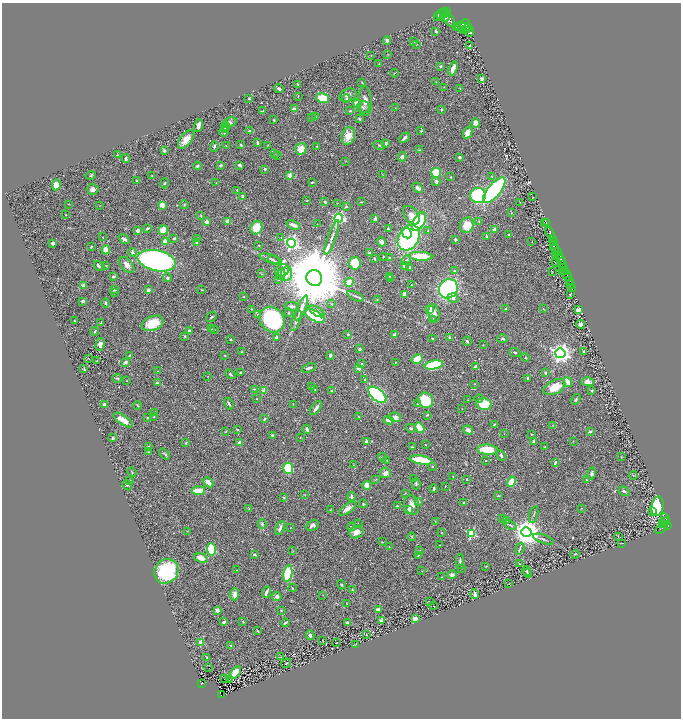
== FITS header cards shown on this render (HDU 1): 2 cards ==
NAXIS1  =                 1357
NAXIS2  =                 1432

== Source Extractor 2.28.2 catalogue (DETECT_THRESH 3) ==
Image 1357 x 1432 px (HDU 1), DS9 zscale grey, zoomed out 1/2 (1 PNG px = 2 x 2 image px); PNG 683 x 720 px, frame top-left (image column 1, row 1431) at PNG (2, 3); each listed source drawn as its Kron ellipse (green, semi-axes under 4 px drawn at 4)
Background 0.442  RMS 0.026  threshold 0.0771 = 3 sigma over >= 5 px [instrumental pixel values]
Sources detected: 502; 29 cannot appear on this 1/2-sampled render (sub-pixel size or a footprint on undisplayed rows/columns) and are neither listed nor drawn; the other 473 listed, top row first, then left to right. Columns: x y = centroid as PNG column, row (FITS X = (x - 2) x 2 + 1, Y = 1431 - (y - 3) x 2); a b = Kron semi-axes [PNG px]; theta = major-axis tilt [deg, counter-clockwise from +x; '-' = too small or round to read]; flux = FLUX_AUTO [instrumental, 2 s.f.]
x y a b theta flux
447 12 3 2 - 130
444 13 5 3 - 400
441 14 5 5 - 600
437 16 2 1 - 56
445 17 5 2 - 250
449 19 8 5 -54 790
465 24 5 3 - 590
461 25 3 2 - 180
456 27 3 1 - 87
462 27 8 2 1 100
466 29 7 3 24 440
436 31 3 2 - 5.3
469 32 5 4 - 640
387 40 4 3 - 12
413 41 3 2 - 1.9
416 45 2 1 - 1.6
470 46 3 3 - 11
371 55 2 2 - 1.6
388 55 4 2 - 2.5
379 64 3 2 - 2.3
440 66 4 3 - 8
453 68 7 3 72 24
394 73 4 2 - 3.5
481 79 3 2 - 15
362 82 2 2 - 2.6
436 82 3 2 - 2.5
298 84 3 2 - 3.9
444 87 3 1 - 1.4
460 88 2 2 - 2.1
279 89 4 3 - 13
348 95 9 6 24 18
298 96 2 2 - 1.6
249 98 2 2 - 5.8
323 98 7 4 -12 120
346 99 4 4 - 5.4
365 101 15 6 -86 37
357 104 4 4 - 63
363 107 6 6 - 15
395 108 2 2 - 1.6
294 109 3 3 - 16
441 110 3 3 - 6.3
263 111 4 2 - 4
350 111 3 2 - 4.4
315 117 4 2 - 3.6
312 118 2 1 - 1.9
359 119 4 3 - 6.1
274 120 2 2 - 4.1
229 123 8 4 23 15
476 123 4 4 - 34
198 125 7 3 73 25
226 126 4 3 - 6.7
225 128 4 3 - 5.8
224 131 5 4 - 18
249 131 4 3 - 5.6
421 131 3 3 - 3.4
468 133 6 4 63 42
348 136 9 6 74 65
404 138 6 3 46 15
186 139 10 5 52 52
257 143 4 2 - 6.6
386 143 3 2 - 9.4
241 145 2 2 - 5.7
268 145 3 2 - 2.4
379 145 6 3 -15 7.1
226 146 3 2 - 2.4
316 146 2 2 - 1.9
214 147 5 3 - 8.9
301 149 6 5 - 62
419 150 3 2 - 4.2
164 151 3 2 - 9.6
274 153 4 1 - 2.1
117 155 2 2 - 1.8
277 155 2 1 - 1.3
402 157 5 4 - 17
459 157 2 2 - 11
126 159 4 3 - 9.7
346 161 2 2 - 2
221 165 4 4 - 6.9
240 165 3 3 - 13
197 166 4 3 - 9.8
265 169 4 3 - 6.9
436 173 5 5 - 110
382 174 3 2 - 1.6
91 175 5 3 - 4.1
152 175 3 3 - 3.3
290 176 2 2 - 70
492 176 3 2 - 2.5
451 177 2 2 - 2.7
136 181 3 2 - 3.5
312 182 3 2 - 6.4
436 182 4 4 - 11
165 183 5 3 - 4.9
216 183 2 2 - 1.8
56 185 5 4 - 84
418 188 6 4 -45 14
93 189 5 5 - 21
237 190 2 2 - 8.1
494 190 16 6 50 990
478 195 8 7 - 360
243 196 2 2 - 46
533 197 3 2 - 1.6
307 200 3 2 - 2.3
325 202 3 2 - 8.7
361 202 3 2 - 2.9
520 202 2 1 - 1.5
338 203 2 2 - 1.9
68 204 2 2 - 1.9
184 204 4 4 - 5.8
100 205 3 2 - 1.6
162 205 4 4 - 33
346 206 3 3 - 7.2
511 213 3 2 - 1.9
66 215 2 1 - 1.9
411 215 10 6 -52 40
201 216 3 2 - 3.7
339 218 4 4 - 680
375 218 3 2 - 17
479 221 4 3 - 4.7
207 222 3 3 - 23
228 222 3 3 - 45
419 222 10 5 60 370
544 222 2 1 - 25
546 222 2 1 - 5.9
317 224 2 1 - 1.2
293 225 7 3 -21 29
467 225 8 7 - 76
148 228 3 2 - 6.7
256 228 7 5 72 98
388 229 4 4 - 7.3
494 229 2 2 - 59
163 230 5 5 - 58
138 231 4 4 - 15
428 231 3 3 - 3.7
407 233 5 4 - 70
550 233 7 2 -72 380
509 234 3 3 - 5.7
103 237 2 2 - 1.8
281 237 2 2 - 2.9
332 237 18 3 70 20
487 237 4 3 - 6.9
174 238 3 2 - 6.9
409 238 13 10 59 690
552 238 3 2 - 310
124 239 6 3 -37 18
197 239 3 2 - 4.8
455 239 2 2 - 8.2
165 241 2 2 - 72
532 241 2 1 - 1.5
554 241 2 1 - 62
196 242 3 3 - 5.8
382 242 4 3 - 22
53 243 3 3 - 15
291 243 4 4 - 1300
553 244 3 2 - 75
259 245 3 2 - 4.1
91 247 2 2 - 4.8
555 248 4 4 - 220
106 250 4 4 - 45
557 251 3 2 - 140
132 252 4 3 - 10
370 253 3 3 - 16
556 255 4 2 - 68
384 256 3 3 - 4.6
421 256 12 4 -3 190
560 256 4 1 - 85
389 258 3 3 - 3.2
271 259 11 4 -16 12
375 259 2 2 - 4.4
560 259 6 3 -47 190
274 260 6 3 -30 7.6
406 260 5 3 - 5.7
157 261 19 10 -12 1600
556 262 4 1 - 1.2
355 263 6 5 - 130
562 264 4 2 - 330
106 265 2 2 - 2.5
127 265 9 5 -50 30
99 266 6 4 -31 13
404 266 3 3 - 14
410 267 4 4 - 9.9
564 267 3 2 - 130
282 270 7 6 - 19
562 270 2 1 - 22
454 271 4 2 - 3.3
552 271 2 1 - 1.7
565 271 2 2 - 170
286 273 7 5 84 55
261 274 3 2 - 1.7
281 275 5 4 - 12
567 275 6 3 -59 370
390 276 3 3 - 3.2
113 277 3 2 - 8.5
167 278 4 4 - 7.5
314 278 8 7 - 80000
391 278 3 2 - 2.2
279 279 4 2 - 3
569 280 4 2 - 80
349 282 4 4 - 58
571 284 2 1 - 10
83 285 3 3 - 18
411 285 2 1 - 1.8
573 288 2 1 - 16
448 289 10 9 - 710
115 290 4 3 - 7.4
148 290 4 3 - 12
201 290 4 2 - 3
114 293 4 3 - 3.7
404 294 4 3 - 27
570 294 2 2 - 3.2
356 296 9 3 -24 12
243 297 3 2 - 2.7
453 298 5 4 - 17
377 300 3 2 - 2.8
83 301 4 3 - 12
106 303 4 3 - 6.3
332 304 3 2 - 2.6
292 306 7 3 -6 12
301 308 13 4 67 31
543 308 2 2 - 1.8
252 309 3 2 - 2.8
430 309 4 3 - 87
506 309 3 3 - 5.1
578 310 3 3 - 32
317 311 8 4 -34 19
288 313 3 3 - 3.1
434 313 9 5 -80 19
257 314 3 3 - 4.7
315 316 11 5 -29 290
211 317 6 2 35 5.1
433 319 4 2 - 3.8
74 320 2 1 - 2.8
272 320 14 11 -50 670
296 320 11 4 73 13
101 323 4 3 - 4.7
153 323 11 7 21 110
581 324 4 4 - 10
212 329 4 3 - 4.4
189 330 4 3 - 9.5
214 330 4 2 - 3.7
95 331 4 2 - 4.8
348 334 3 2 - 6.9
394 335 4 3 - 15
185 336 3 2 - 5.2
449 337 4 3 - 6.8
276 338 4 3 - 9.1
433 338 3 2 - 4.6
503 339 5 3 - 8.9
231 340 2 2 - 5
467 341 4 3 - 7.4
100 344 7 4 76 23
483 345 3 2 - 1.9
359 349 4 3 - 9.3
242 352 2 2 - 3.8
515 352 6 3 -21 6
584 352 3 2 - 6.6
560 353 5 5 - 2700
225 355 3 2 - 3.4
330 355 3 2 - 16
129 356 4 2 - 4.6
525 357 4 2 - 2.8
88 359 2 1 - 1.5
417 359 6 3 27 130
97 361 2 1 - 2.2
125 362 4 3 - 16
362 363 3 3 - 5.5
395 363 2 1 - 1.9
434 365 9 4 10 390
475 366 4 3 - 6.7
84 368 3 1 - 3.8
309 368 8 3 19 14
359 368 3 3 - 29
158 371 2 2 - 2
241 373 3 2 - 12
545 373 3 2 - 5.8
230 374 6 3 -42 6.2
208 376 3 2 - 1.7
117 378 5 3 - 5.9
528 378 3 2 - 7.7
365 380 4 3 - 4.5
127 381 2 2 - 1.6
568 382 5 3 - 49
587 382 6 4 -1 31
157 383 3 2 - 9.7
475 384 2 2 - 2
311 387 3 3 - 5.2
554 387 11 7 26 85
254 389 4 2 - 2.8
315 390 3 2 - 2.2
264 391 2 2 - 85
331 391 3 2 - 3.9
592 391 2 2 - 4.9
377 395 11 5 -40 650
479 398 4 4 - 5.3
256 399 2 2 - 2.1
576 399 6 3 62 6.1
425 400 8 7 - 180
468 400 2 2 - 1.7
104 404 2 2 - 46
229 404 6 3 -62 9.5
293 404 2 2 - 1.6
418 404 3 3 - 4.5
484 404 8 5 -11 180
138 406 4 2 - 4.5
316 408 8 3 54 17
462 409 2 1 - 1.3
155 412 2 2 - 1.9
427 415 3 2 - 3.2
148 417 2 2 - 9.9
154 417 3 2 - 3
359 417 2 2 - 2.3
395 417 6 4 -12 20
264 419 4 2 - 6.6
123 420 11 4 -34 41
389 420 5 3 - 24
494 424 2 2 - 4.2
553 425 3 2 - 2.2
411 428 5 3 - 8.3
420 428 6 4 -57 80
307 429 4 2 - 12
237 430 2 2 - 5.4
468 430 5 3 - 26
590 431 4 3 - 7.4
225 432 3 2 - 2.1
504 434 2 1 - 1.3
532 434 3 2 - 4.7
272 435 2 2 - 4.8
300 437 3 2 - 2.3
113 438 4 3 - 9.5
573 441 3 2 - 1.7
239 442 3 2 - 18
366 442 4 3 - 14
534 442 3 3 - 19
186 443 3 2 - 4.2
425 445 3 2 - 2.2
148 446 3 2 - 4.7
412 447 4 2 - 4.4
545 447 3 3 - 4.2
487 450 10 5 -3 110
148 452 4 3 - 4.7
165 454 6 3 -49 7
501 456 5 3 - 9
621 456 3 2 - 2.2
382 457 4 3 - 5.2
387 460 3 2 - 1.7
421 460 11 3 -10 220
486 461 2 2 - 3.7
555 463 4 2 - 8.2
353 465 3 2 - 1.9
433 467 3 2 - 4.2
288 469 5 5 - 200
132 472 5 2 - 2.9
385 473 5 5 - 25
591 473 6 4 72 8.6
633 475 4 2 - 3.6
453 476 2 2 - 2.2
376 479 3 2 - 2.4
414 479 3 2 - 2.2
466 479 2 2 - 3.4
130 480 3 2 - 5
586 480 3 2 - 2.9
208 482 6 3 -44 39
512 482 5 4 - 110
416 484 5 4 - 6.9
127 485 5 4 - 7.6
367 485 4 3 - 62
445 486 3 2 - 2.2
434 489 4 2 - 9.1
198 490 6 3 3 88
624 491 6 3 -34 7.5
405 493 3 2 - 2.1
305 495 3 2 - 2.5
498 496 4 2 - 4.3
352 497 4 3 - 11
284 498 4 3 - 4.6
418 502 4 3 - 6.1
463 502 3 3 - 5.9
363 504 4 3 - 6.4
412 505 10 7 -75 33
397 506 3 2 - 3.5
658 506 10 6 80 410
581 508 2 2 - 2.2
249 509 3 2 - 2.9
347 509 10 4 36 27
409 509 4 3 - 38
330 510 3 2 - 2
652 512 2 1 - 17
534 514 9 2 75 6.9
665 518 5 3 - 40
503 519 2 2 - 2.5
506 520 3 3 - 3.4
435 521 2 1 - 1.7
666 521 2 2 - 31
358 523 2 2 - 1.6
262 524 5 4 - 10
663 524 3 1 - 11
312 525 7 5 25 20
510 525 7 3 -27 7.8
665 525 2 2 - 140
668 526 3 2 - 210
291 527 2 1 - 1.6
351 527 4 3 - 4.9
280 528 7 3 67 18
661 528 7 2 45 48
187 531 3 2 - 2.5
356 532 7 6 - 37
526 532 5 5 - 7400
441 533 2 2 - 2.1
471 533 3 3 - 420
618 536 2 1 - 1.9
412 537 4 2 - 2.9
543 539 11 2 -20 9
382 542 4 2 - 2.8
621 543 2 1 - 1.7
440 545 2 2 - 2
389 546 2 2 - 2
520 548 6 3 73 6.4
211 549 6 4 -82 210
293 551 3 2 - 2.1
420 551 3 2 - 2.5
254 554 4 3 - 6.4
575 554 4 2 - 3.7
418 556 3 2 - 3.5
201 558 7 4 -23 44
460 561 7 3 89 10
520 564 3 2 - 3.4
486 566 3 2 - 2.6
462 568 2 1 - 1.5
236 570 2 1 - 1.9
166 571 13 11 53 390
422 571 2 1 - 1.3
527 571 4 3 - 6.5
528 573 5 3 - 5.9
288 574 8 4 80 190
452 575 4 3 - 9.2
441 577 2 2 - 2.5
509 584 2 1 - 1.6
341 585 5 3 - 5.6
292 588 4 2 - 2.9
352 590 4 3 - 3.9
266 592 6 2 70 14
235 594 6 4 86 32
475 594 5 2 - 19
323 595 2 1 - 1.4
277 596 4 4 - 13
430 601 3 2 - 2.3
347 603 4 2 - 3
433 606 3 2 - 1.5
378 609 3 3 - 19
217 610 3 3 - 21
281 611 3 3 - 4.4
415 619 4 3 - 39
381 620 3 3 - 11
224 622 3 2 - 13
243 622 3 2 - 2.9
348 622 3 2 - 7.2
285 623 4 2 - 8.9
257 631 3 3 - 3.7
366 634 3 2 - 2.1
310 635 5 3 - 9.6
323 640 3 1 - 1.6
201 643 3 3 - 48
336 643 2 1 - 1.7
355 644 3 2 - 2.2
231 645 3 2 - 5.5
207 657 3 2 - 3.3
280 657 3 1 - 2.3
286 663 5 2 - 4.1
209 668 2 1 - 27
235 673 7 4 51 100
225 679 2 1 - 1.4
229 679 3 2 - 54
201 683 3 2 - 73
221 694 3 2 - 42
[29 sub-pixel or undisplayed-footprint detections neither listed nor drawn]